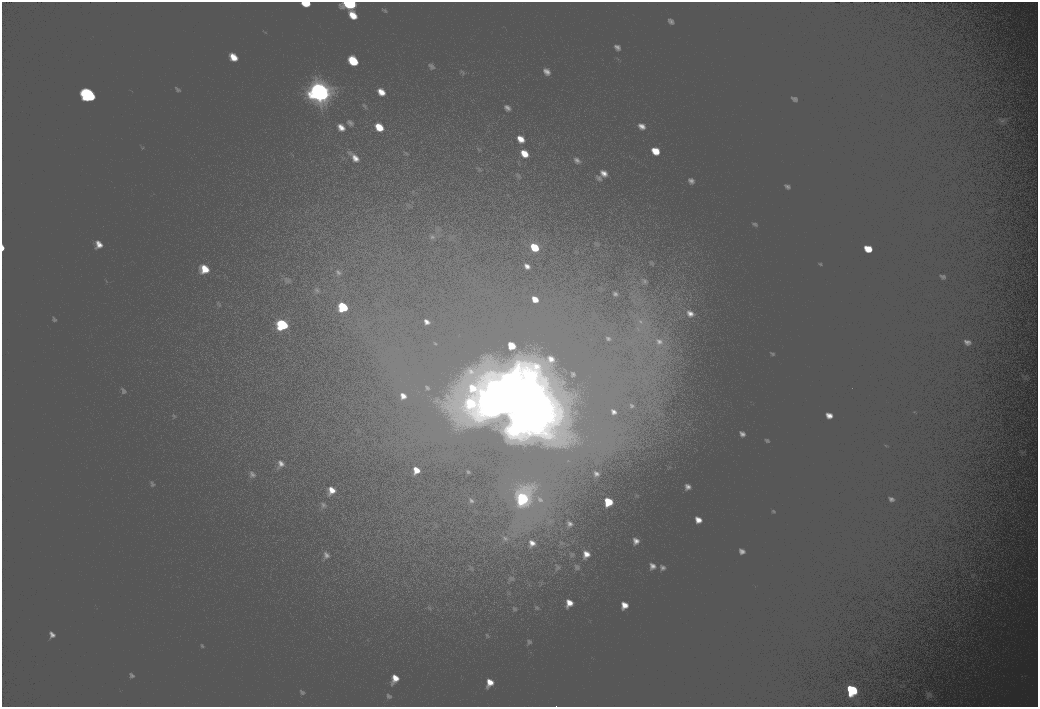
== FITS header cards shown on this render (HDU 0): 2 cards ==
NAXIS1  =                 2072
NAXIS2  =                 1410

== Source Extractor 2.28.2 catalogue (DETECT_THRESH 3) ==
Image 2072 x 1410 px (HDU 0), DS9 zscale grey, zoomed out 1/2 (1 PNG px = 2 x 2 image px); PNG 1040 x 709 px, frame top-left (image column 1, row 1410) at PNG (2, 2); no overlay
Background 100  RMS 30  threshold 90.5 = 3 sigma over >= 5 px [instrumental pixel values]
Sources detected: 14; all 14 listed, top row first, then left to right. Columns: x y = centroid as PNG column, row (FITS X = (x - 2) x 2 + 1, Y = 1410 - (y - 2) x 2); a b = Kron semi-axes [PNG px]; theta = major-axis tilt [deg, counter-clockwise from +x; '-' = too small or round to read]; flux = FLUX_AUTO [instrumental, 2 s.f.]
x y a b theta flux
306 3 6 4 4 9500
349 4 13 7 -4 33000
353 61 10 4 -40 18000
320 92 22 17 -39 140000
89 95 14 10 -55 58000
534 247 6 4 -31 12000
343 307 10 7 -51 26000
282 324 11 8 -52 37000
494 394 18 16 -45 170000
485 399 13 11 -49 69000
521 401 34 26 34 470000
522 498 11 10 - 44000
608 501 6 5 - 13000
851 690 11 8 -26 35000
At the frame edge (FLAGS 8, measured only in part): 2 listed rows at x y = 306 3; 349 4